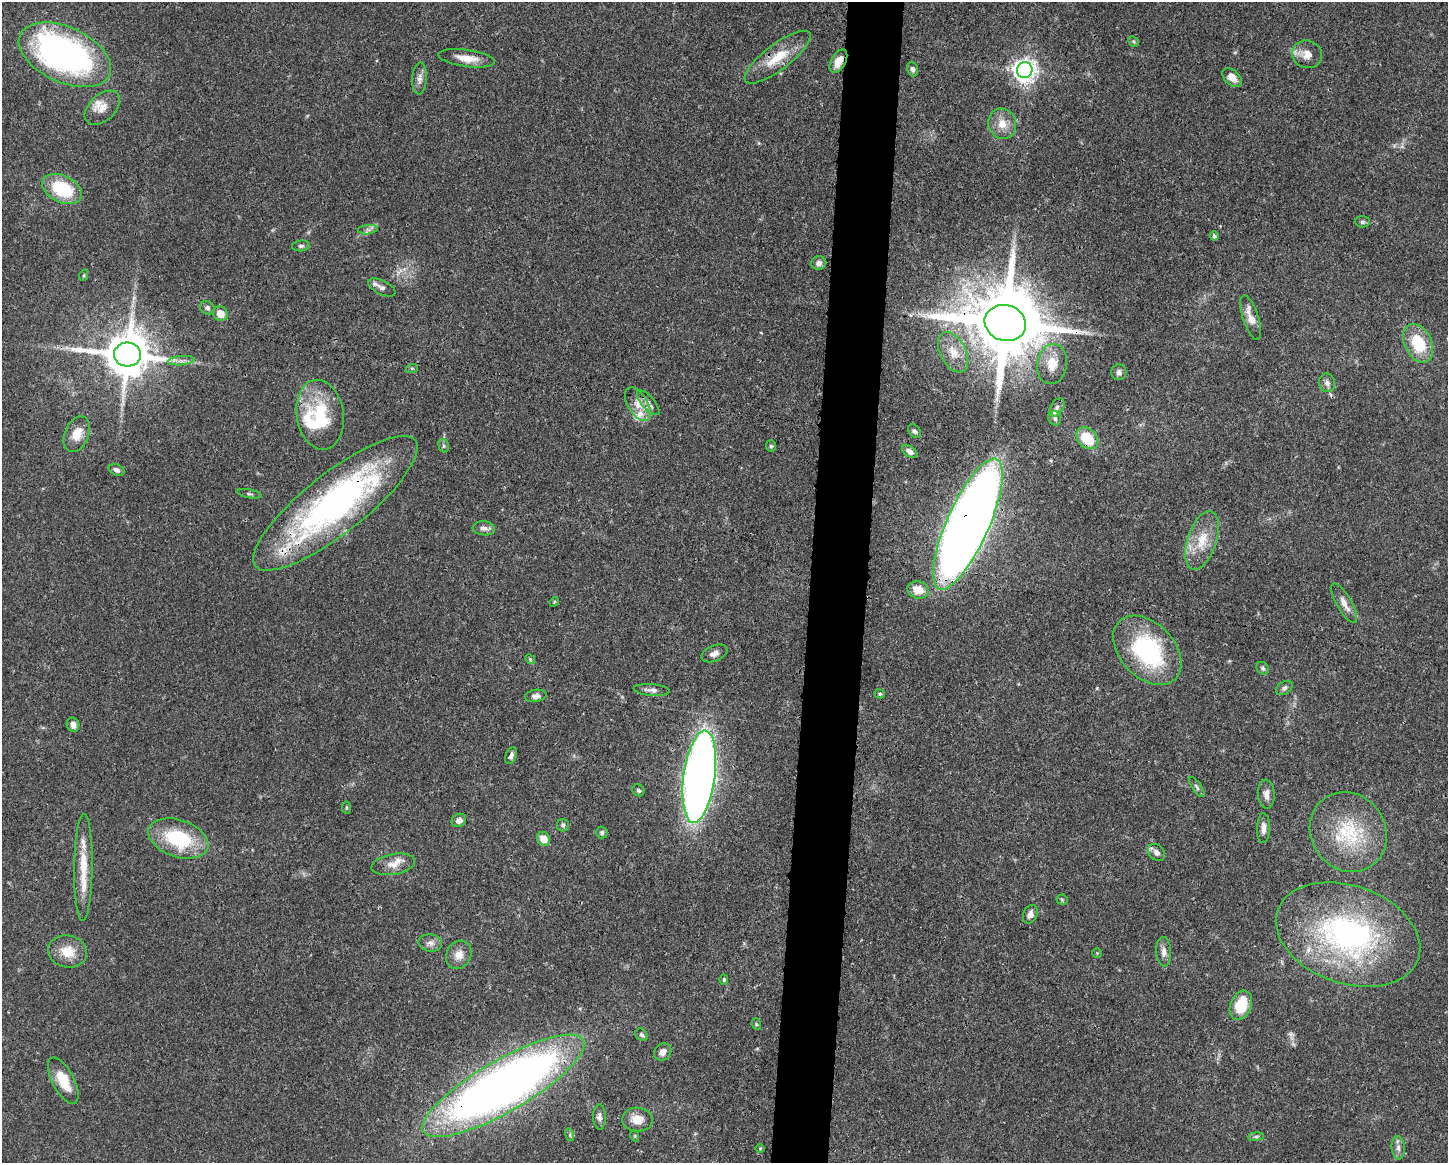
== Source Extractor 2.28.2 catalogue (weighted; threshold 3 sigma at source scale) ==
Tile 5 of 3 x 4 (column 2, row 2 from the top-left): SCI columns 1558-3003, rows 2330-3490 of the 4671 x 4660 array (HDU 1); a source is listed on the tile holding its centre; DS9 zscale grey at full resolution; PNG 1450 x 1165 px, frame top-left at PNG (2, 2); each listed source drawn as its Kron ellipse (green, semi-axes under 4 px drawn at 4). Shown black and unused: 4% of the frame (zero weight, under 3 of 4 exposures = <1% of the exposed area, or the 3 px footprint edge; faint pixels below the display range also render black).
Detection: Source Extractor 2.28.2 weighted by HDU 2 'WHT'; one run over the whole footprint, this tile lists its part. Background 0.0415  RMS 0.0027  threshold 0.0123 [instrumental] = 3 sigma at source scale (4.5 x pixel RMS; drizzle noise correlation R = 1.50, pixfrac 1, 0.05/0.05 arcsec/px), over >= 5 px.
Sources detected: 106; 1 too faint to see at this stretch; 1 inside a brighter object's white glare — neither listed nor drawn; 5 inside a brighter listed object's ellipse — not listed separately; the other 99 listed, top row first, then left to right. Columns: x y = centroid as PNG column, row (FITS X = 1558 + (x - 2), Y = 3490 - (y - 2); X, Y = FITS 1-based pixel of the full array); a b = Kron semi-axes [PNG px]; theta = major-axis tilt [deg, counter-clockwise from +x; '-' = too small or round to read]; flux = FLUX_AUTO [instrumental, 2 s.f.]
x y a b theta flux
1133 41 6 4 -44 0.4
1307 54 15 13 -15 3
65 55 49 27 -24 99
778 57 40 13 37 8.1
467 58 28 8 -8 4.1
838 61 13 7 61 3.1
913 69 7 5 -70 0.83
1025 70 8 7 - 210
1232 77 11 7 -40 2.3
420 78 16 7 86 1.6
102 108 21 13 43 3.6
1002 124 15 13 -68 3.7
62 189 21 13 -26 15
1362 222 7 5 -2 0.56
368 230 10 4 6 0.81
1214 236 5 4 - 0.53
301 246 9 5 7 0.65
819 263 7 7 - 1.1
84 275 5 3 - 0.29
382 287 15 7 -27 1.3
207 308 7 6 - 0.9
220 314 8 7 - 3.1
1251 318 23 8 -72 3.5
1005 323 21 18 -17 3600
1418 343 20 13 -65 10
953 352 22 13 -63 4.6
127 355 13 12 - 1200
181 361 13 4 5 1.4
1052 364 20 15 81 5.1
412 368 6 4 17 0.34
1119 372 8 7 - 0.93
1327 383 9 8 - 1.2
648 403 15 6 -49 1.6
638 404 18 10 -59 3.2
1057 407 10 6 58 0.95
320 415 35 23 -81 15
1055 418 7 6 - 0.76
915 431 7 5 -49 0.64
77 434 19 12 67 4.4
1087 438 12 9 -43 9.4
444 446 7 5 -75 0.51
771 446 6 5 - 0.43
910 452 8 5 -33 1.2
117 470 8 5 -25 0.89
249 494 12 2 -11 0.42
335 503 102 30 38 89
968 524 71 21 66 530
484 528 11 7 -6 1.3
1202 540 30 14 72 7.3
918 590 10 8 -12 4
554 602 5 4 - 0.29
1344 603 22 7 -60 2.6
1147 650 40 27 -46 34
714 653 13 8 22 1.5
530 659 5 4 - 0.3
1263 668 7 5 -47 0.56
1284 688 9 6 35 0.85
652 690 18 6 -4 1.4
880 694 5 4 - 0.43
536 696 11 6 9 1.3
73 725 7 6 - 1.7
511 756 9 5 68 0.91
699 777 46 15 82 250
1197 787 12 4 -55 0.72
638 790 6 5 - 0.58
1266 794 14 8 -87 1.9
346 808 6 3 -82 0.3
459 820 7 6 - 1.5
563 825 6 6 - 0.56
1263 828 15 6 88 1.8
1348 832 41 37 -55 20
602 833 6 6 - 0.52
178 838 31 18 -19 18
544 839 7 6 - 3.2
1157 852 9 7 -45 1.5
393 864 22 10 10 3
83 867 53 9 89 7.9
1062 900 5 5 - 0.41
1030 914 9 7 64 1.5
1348 935 74 49 -19 68
430 943 12 8 -11 1.5
68 951 19 16 -12 5.2
1164 952 15 7 -87 1.6
1097 953 5 5 - 0.26
459 955 15 12 60 2.8
724 979 5 4 - 0.39
1241 1005 15 10 67 8.6
756 1024 6 3 -71 0.32
641 1035 7 5 -50 0.59
663 1052 9 8 - 1.6
63 1081 25 11 -62 6.3
503 1086 92 25 30 260
599 1117 12 6 -88 1.3
637 1120 15 12 -3 4.1
570 1135 6 4 -73 0.47
635 1136 6 3 -71 0.34
1256 1137 8 4 8 0.55
760 1148 5 3 - 0.22
1398 1148 12 6 -85 1.3
Overlapping masked pixels (flux is a lower limit): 9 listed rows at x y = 778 57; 838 61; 1005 323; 127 355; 1087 438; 335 503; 968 524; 1348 935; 503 1086